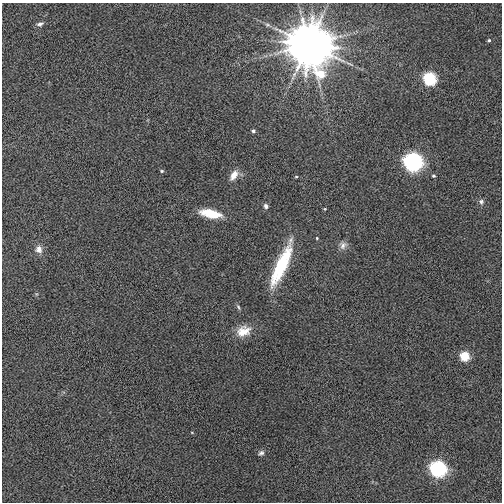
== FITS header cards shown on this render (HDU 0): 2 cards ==
NAXIS1  =                  500
NAXIS2  =                  500

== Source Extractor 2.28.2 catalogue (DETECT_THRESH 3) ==
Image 500 x 500 px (HDU 0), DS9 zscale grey, 1 PNG px = 1 image px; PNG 504 x 504 px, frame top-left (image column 1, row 500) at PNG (2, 3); no overlay
Background 0.0188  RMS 0.073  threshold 0.22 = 3 sigma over >= 5 px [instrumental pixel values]
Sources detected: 24; all 24 listed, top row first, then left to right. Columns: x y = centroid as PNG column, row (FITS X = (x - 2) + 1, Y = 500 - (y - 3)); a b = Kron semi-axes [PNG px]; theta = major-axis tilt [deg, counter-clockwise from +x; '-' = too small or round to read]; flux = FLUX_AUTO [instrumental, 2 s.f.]
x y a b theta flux
40 24 9 5 20 16
267 25 7 5 -7 8.8
489 40 5 4 - 6.8
309 45 13 11 -58 41000
429 79 7 6 - 510
253 131 4 4 - 9.9
413 162 8 8 - 1900
162 171 5 4 - 6
234 175 15 8 56 41
434 176 4 3 - 6.7
296 177 5 3 - 4.3
481 202 7 7 - 15
266 206 6 5 - 14
325 209 4 3 - 3.6
210 213 22 8 -11 130
317 238 4 3 - 4
343 245 11 9 42 26
39 249 10 10 - 30
281 265 50 11 66 300
238 307 7 4 -61 8.9
243 331 19 14 20 82
465 356 6 5 - 190
261 453 8 6 32 14
438 469 8 7 - 1200